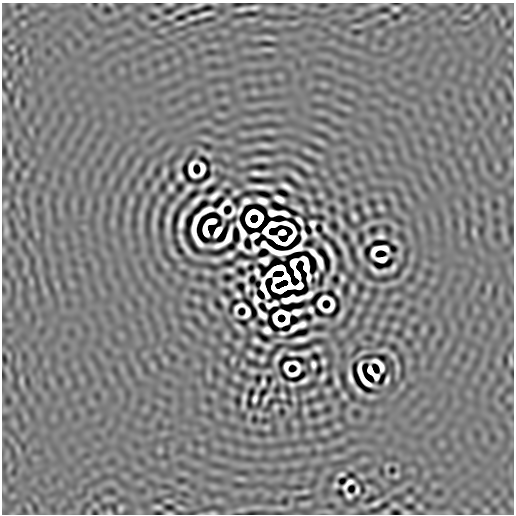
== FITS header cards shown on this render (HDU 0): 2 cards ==
NAXIS1  =                  512
NAXIS2  =                  512

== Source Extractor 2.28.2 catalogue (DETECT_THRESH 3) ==
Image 512 x 512 px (HDU 0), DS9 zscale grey, 1 PNG px = 1 image px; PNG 516 x 516 px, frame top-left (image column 1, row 512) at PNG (2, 3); no overlay
Background 9.11e-07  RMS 2.8e-04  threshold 8.31e-04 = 3 sigma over >= 5 px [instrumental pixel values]
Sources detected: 204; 27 with non-positive FLUX_AUTO (blend fragments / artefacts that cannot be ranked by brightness) are not listed; the other 177 listed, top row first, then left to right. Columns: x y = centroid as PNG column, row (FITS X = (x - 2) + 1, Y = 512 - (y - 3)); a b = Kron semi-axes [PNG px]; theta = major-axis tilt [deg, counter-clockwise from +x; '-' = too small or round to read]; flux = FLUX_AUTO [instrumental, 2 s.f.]
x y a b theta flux
169 4 9 3 8 0.025
198 5 10 4 15 0.046
254 8 8 3 9 0.055
242 9 8 3 10 0.057
396 9 6 4 0 0.051
180 11 16 5 21 0.064
205 14 12 3 14 0.076
191 18 6 3 10 0.038
269 38 14 5 -10 0.054
268 49 12 4 -5 0.047
4 73 7 4 72 0.023
270 131 13 4 -7 0.061
320 142 11 4 -30 0.055
265 145 15 5 -8 0.063
308 151 11 5 -33 0.044
208 155 8 5 -30 0.036
261 159 20 5 1 0.095
308 167 13 5 -38 0.053
165 172 9 4 78 0.052
259 173 17 4 -2 0.12
296 176 10 3 -41 0.076
180 177 7 5 -82 0.066
207 183 14 4 35 0.1
260 187 24 4 -4 0.15
286 187 12 4 -31 0.11
171 188 6 4 85 0.055
188 188 8 4 48 0.067
236 192 5 4 - 0.046
321 195 7 6 - 0.03
214 196 12 4 37 0.094
279 199 9 5 -26 0.12
196 201 13 4 43 0.12
246 201 8 5 22 0.079
262 201 10 5 -17 0.13
298 208 10 3 -24 0.06
381 208 5 4 - 0.042
313 209 5 4 - 0.042
206 210 14 5 24 0.055
367 210 7 5 -52 0.047
239 211 9 4 58 0.042
231 213 14 5 47 0.028
284 213 9 4 -19 0.12
155 214 16 4 83 0.084
354 216 7 4 -65 0.062
168 220 11 4 81 0.095
182 220 19 4 73 0.14
211 221 9 5 15 0.17
299 221 9 4 -52 0.069
341 222 9 3 -64 0.058
312 224 7 6 - 0.056
326 228 11 4 -62 0.069
205 231 10 5 -78 0.21
217 232 9 5 57 0.27
282 232 6 4 5 0.22
474 232 9 5 -77 0.034
315 234 8 4 -54 0.051
303 235 10 5 -89 0.036
254 236 8 5 29 0.13
380 236 7 5 0 0.066
181 237 8 3 -70 0.057
353 237 12 5 -80 0.041
290 239 15 4 49 0.16
277 240 14 4 -34 0.19
368 240 6 4 64 0.051
395 242 7 3 -27 0.043
342 246 18 3 -61 0.12
186 248 15 3 -55 0.097
295 249 20 5 21 0.058
276 252 15 4 -21 0.095
360 252 9 4 -85 0.071
313 253 10 4 -46 0.096
230 255 7 5 27 0.076
382 259 11 5 1 0.082
215 260 7 4 -2 0.055
264 260 9 7 -3 0.053
319 261 14 5 -72 0.14
243 263 9 5 -2 0.072
293 263 8 5 68 0.073
306 267 23 5 -76 0.095
393 268 7 4 58 0.062
230 270 7 4 -9 0.062
374 270 11 4 -37 0.078
384 271 7 3 10 0.05
297 274 9 4 -64 0.47
316 275 5 3 - 0.039
286 277 7 5 -48 0.2
342 278 6 4 -89 0.052
278 279 9 4 16 0.28
231 285 4 4 - 0.038
299 286 7 5 33 0.15
247 288 8 4 -87 0.055
273 288 7 4 -72 0.056
264 289 30 5 -67 0.063
353 289 7 3 86 0.051
338 292 7 4 -69 0.058
238 295 6 4 -42 0.056
308 295 9 5 33 0.11
365 295 7 6 - 0.03
196 299 9 5 -27 0.031
290 299 19 6 9 0.17
256 300 9 6 -88 0.02
224 301 8 4 -53 0.066
275 303 6 4 6 0.059
269 305 6 5 - 0.008
211 307 12 5 -64 0.046
311 310 6 5 - 0.059
296 312 12 5 8 0.13
262 314 11 5 -47 0.039
341 315 11 4 60 0.07
315 320 6 4 33 0.046
286 322 8 4 53 0.027
252 324 5 4 - 0.041
302 324 8 5 24 0.08
238 327 7 3 -38 0.048
294 328 9 4 40 0.086
267 330 8 6 -22 0.088
283 333 6 3 -3 0.041
302 339 19 5 20 0.14
256 341 7 5 -28 0.071
267 346 6 4 -6 0.049
317 349 6 4 -12 0.056
383 350 9 5 13 0.031
292 353 7 3 -5 0.051
304 353 11 4 7 0.069
251 354 6 4 -44 0.053
393 356 9 5 -52 0.036
277 357 12 4 57 0.088
262 359 5 4 - 0.049
233 360 6 3 72 0.032
511 360 11 4 -82 0.038
323 361 5 4 - 0.046
296 364 10 4 -37 0.044
313 364 6 4 -78 0.061
286 366 9 5 68 0.033
397 367 9 5 -85 0.038
252 371 8 5 -8 0.045
370 371 8 5 -62 0.094
376 376 6 5 - 0.045
323 377 7 4 57 0.061
236 378 7 5 -45 0.037
350 378 13 4 -75 0.11
387 380 8 3 71 0.057
21 381 9 4 -82 0.039
304 381 10 4 29 0.079
337 382 8 3 -79 0.059
263 383 7 4 78 0.052
292 384 6 3 -5 0.042
358 390 8 3 -47 0.065
313 392 6 4 32 0.044
282 395 5 4 - 0.043
344 396 5 4 - 0.037
244 398 11 3 84 0.071
255 398 7 4 72 0.062
267 398 11 3 53 0.068
294 399 6 4 -64 0.027
318 406 8 6 0 0.041
276 407 4 3 - 0.037
305 410 8 4 90 0.039
266 427 8 5 19 0.027
341 474 6 3 17 0.045
396 475 7 4 45 0.034
348 484 14 5 45 0.031
335 485 4 3 - 0.038
357 490 8 3 83 0.05
305 492 11 4 11 0.048
349 495 7 4 -44 0.049
409 499 4 3 - 0.036
376 503 8 3 25 0.063
394 505 8 6 -1 0.034
158 507 6 3 -1 0.038
420 507 8 5 -27 0.029
121 508 6 4 66 0.04
386 512 7 5 16 0.031
109 513 6 4 -18 0.02
169 513 8 3 -4 0.024
213 513 10 3 0 0.029
406 513 7 3 0 0.03
At the frame edge (FLAGS 8, measured only in part): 3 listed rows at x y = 169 4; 169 513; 213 513
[27 non-positive-flux detections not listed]